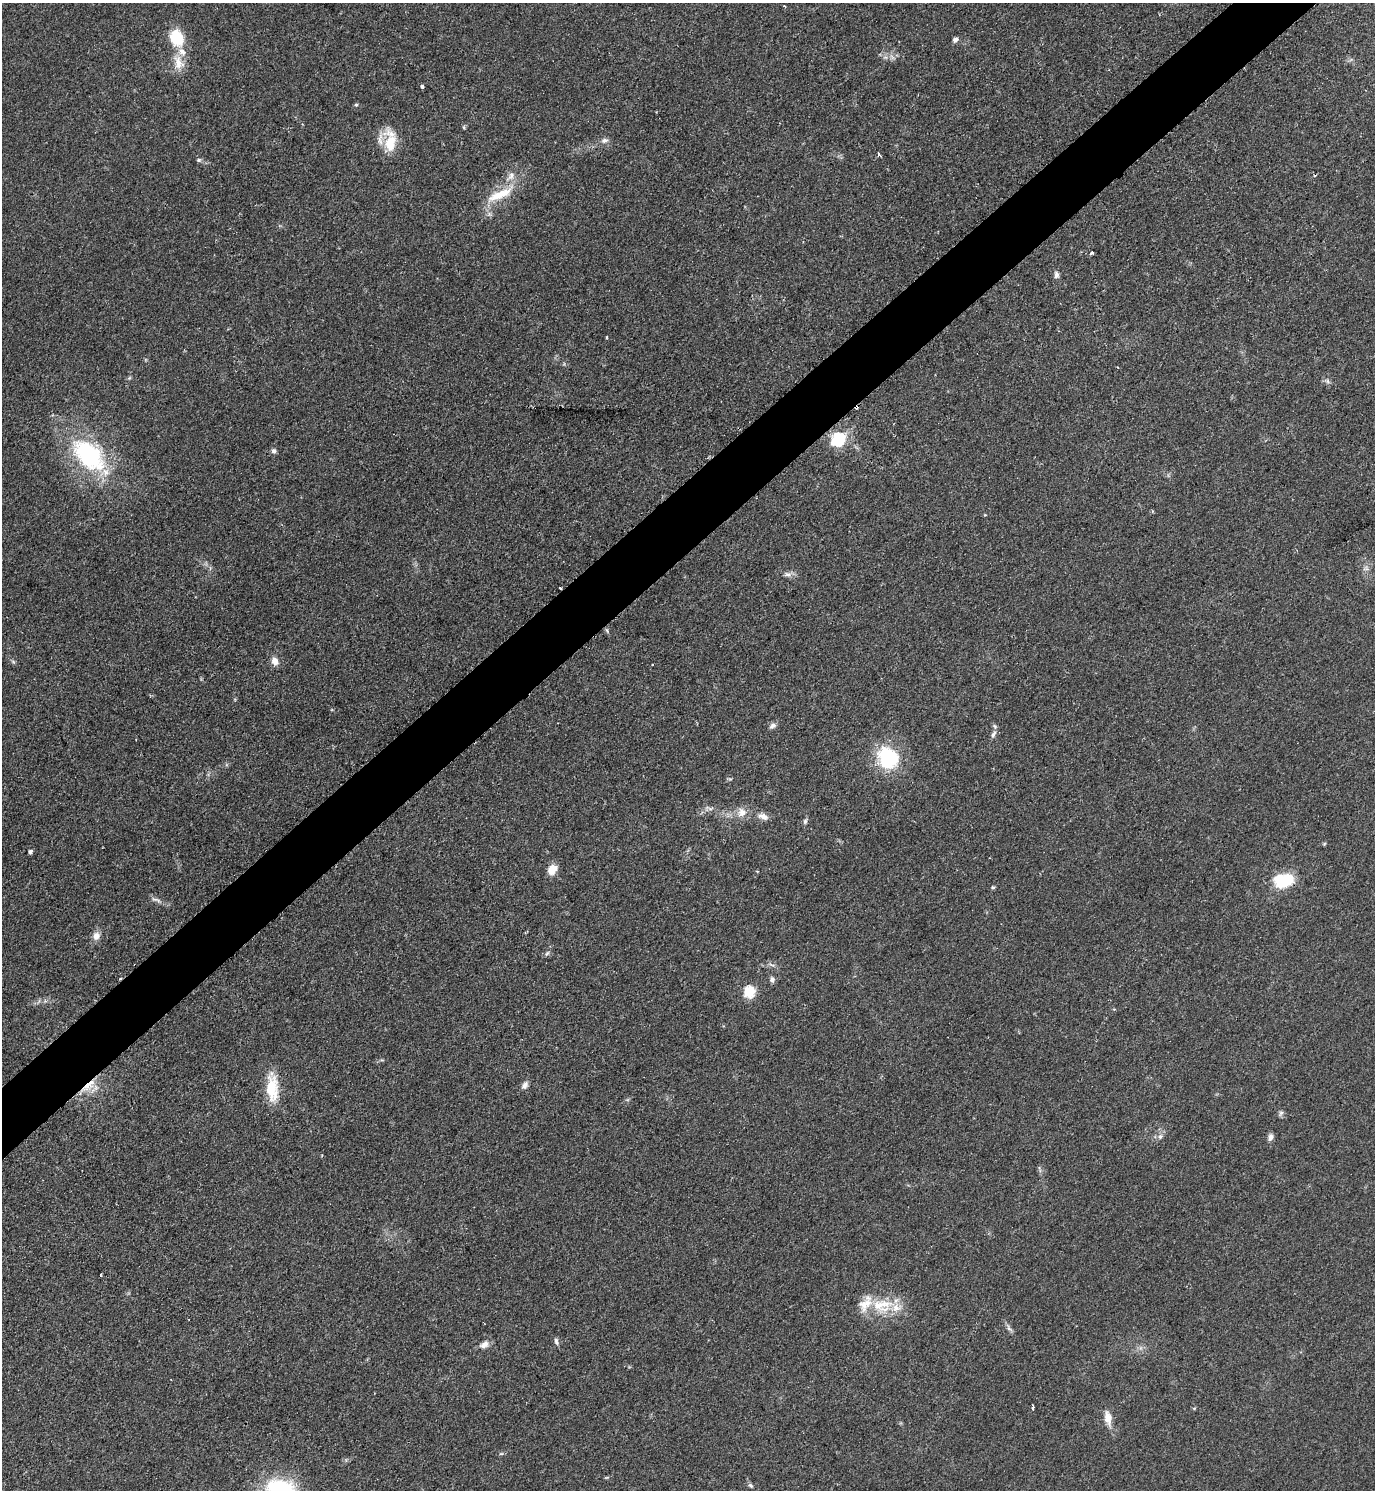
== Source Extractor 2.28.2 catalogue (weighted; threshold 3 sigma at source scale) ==
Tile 10 of 4 x 4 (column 2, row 3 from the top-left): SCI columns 1686-3058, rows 1495-2982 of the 5971 x 5974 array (HDU 1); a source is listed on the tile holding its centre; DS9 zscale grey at full resolution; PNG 1377 x 1492 px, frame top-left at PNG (2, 3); no overlay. Shown black and unused: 5% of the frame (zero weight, under 2 of 3 exposures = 1% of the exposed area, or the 3 px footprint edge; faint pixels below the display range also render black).
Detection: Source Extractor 2.28.2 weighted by HDU 2 'WHT'; one run over the whole footprint, this tile lists its part. Background 0.0798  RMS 0.0076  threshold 0.034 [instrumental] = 3 sigma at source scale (4.5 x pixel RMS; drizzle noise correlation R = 1.50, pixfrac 1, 0.05/0.05 arcsec/px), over >= 5 px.
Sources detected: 68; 4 cosmic-ray / hot-pixel residue — not listed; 5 inside a brighter listed object's ellipse — not listed separately; the other 59 listed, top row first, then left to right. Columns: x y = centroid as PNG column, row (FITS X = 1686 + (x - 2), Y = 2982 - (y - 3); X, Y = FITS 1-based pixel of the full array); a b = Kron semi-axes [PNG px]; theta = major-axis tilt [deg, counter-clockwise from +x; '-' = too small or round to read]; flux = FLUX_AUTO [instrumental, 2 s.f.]
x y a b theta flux
784 6 3 2 - 1.5
177 38 20 15 -67 25
955 40 7 5 39 2.5
885 57 7 4 -18 1.7
178 62 23 13 -74 12
422 86 4 3 - 4.9
356 105 5 4 - 1.1
605 140 10 7 11 3
390 143 28 15 85 20
879 154 4 2 - 1.5
199 160 6 5 - 1.4
511 176 17 9 51 7.3
499 195 39 11 24 21
1092 253 3 3 - 1.5
1056 275 9 6 -85 2.7
606 337 3 2 - 0.82
129 378 5 4 - 1
1327 381 8 5 -38 1.9
838 439 7 6 - 130
274 451 6 6 - 2.2
89 455 47 28 -44 92
985 515 4 4 - 0.67
1366 568 8 6 16 2.3
788 574 12 6 0 3.4
607 631 8 4 -63 1.3
275 661 12 9 -65 5.1
772 726 10 6 32 2.7
993 734 11 5 62 2.5
888 758 22 19 -49 55
742 812 12 12 - 7.4
763 816 14 8 -20 5.1
805 821 9 5 70 1.7
1324 844 5 4 - 0.83
30 851 5 4 - 2.1
552 870 11 8 48 9.7
1284 880 19 13 9 34
993 887 5 4 - 1
156 900 17 5 -15 3.2
96 936 11 9 61 5.3
547 953 7 4 45 1.3
771 965 9 3 -21 1.5
772 980 8 6 -69 2.5
749 992 6 6 - 65
89 1085 23 10 41 14
525 1085 11 7 55 3.3
272 1088 35 14 -87 25
627 1100 6 4 18 1.1
1281 1113 9 5 67 1.8
1160 1136 8 6 69 2.3
1270 1137 9 7 71 3.1
882 1306 35 21 4 32
1009 1328 12 5 -54 2.5
556 1341 10 6 -77 2.1
484 1344 13 9 32 4.6
1033 1407 4 3 - 1.6
1108 1418 21 9 -78 8.2
501 1454 6 4 2 1.1
750 1485 8 4 -44 1.5
281 1490 46 26 -13 70
Overlapping masked pixels (flux is a lower limit): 2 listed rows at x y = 1284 880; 89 1085
Isophote crosses this tile's border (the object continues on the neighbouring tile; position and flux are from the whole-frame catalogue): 1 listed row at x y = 281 1490